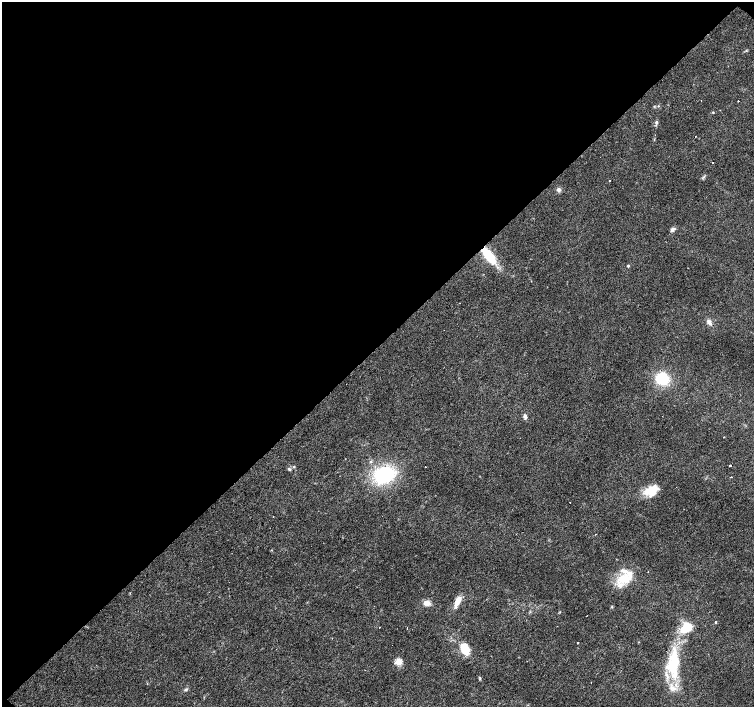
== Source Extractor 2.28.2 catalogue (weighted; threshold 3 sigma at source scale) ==
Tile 2 of 4 x 4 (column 2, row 1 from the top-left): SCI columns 1505-3008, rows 4383-5791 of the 6018 x 6012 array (HDU 1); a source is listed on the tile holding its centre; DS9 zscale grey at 2 x 2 block average (1 PNG px = mean of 2 x 2 image px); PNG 756 x 709 px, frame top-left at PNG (2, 2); no overlay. Shown black and unused: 49% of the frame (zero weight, under 3 of 4 exposures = <1% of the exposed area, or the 3 px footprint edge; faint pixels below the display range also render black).
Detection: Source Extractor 2.28.2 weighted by HDU 2 'WHT'; one run over the whole footprint, this tile lists its part. Background 0.0142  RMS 0.0028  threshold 0.0128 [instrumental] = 3 sigma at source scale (4.5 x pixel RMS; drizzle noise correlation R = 1.50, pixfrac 1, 0.0396/0.0396 arcsec/px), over >= 5 px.
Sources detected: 45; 1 inside a brighter object's white glare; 4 cosmic-ray / hot-pixel residue — not listed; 3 inside a brighter listed object's ellipse — not listed separately; the other 37 listed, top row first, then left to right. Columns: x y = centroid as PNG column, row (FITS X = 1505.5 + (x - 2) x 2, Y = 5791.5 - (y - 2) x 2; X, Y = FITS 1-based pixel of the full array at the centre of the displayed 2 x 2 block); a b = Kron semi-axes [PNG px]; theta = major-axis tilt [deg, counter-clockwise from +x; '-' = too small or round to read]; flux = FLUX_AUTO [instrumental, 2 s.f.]
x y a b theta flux
738 101 2 2 - 1.2
658 106 3 2 - 0.49
713 112 3 2 - 0.44
656 122 5 4 - 1.3
695 136 2 2 - 0.67
713 163 2 2 - 2.5
610 180 2 2 - 1
559 189 6 5 - 1.9
672 229 6 4 45 2.3
488 255 15 8 -51 21
628 266 3 3 - 0.84
709 322 8 4 -52 2.5
662 379 11 9 -39 26
525 416 6 4 -75 2
662 416 2 2 - 0.28
724 437 2 2 - 0.24
730 465 2 2 - 0.78
294 467 3 3 - 0.55
289 469 5 3 - 0.92
384 475 18 13 23 55
731 477 2 2 - 0.7
650 491 15 11 19 12
570 502 2 2 - 0.7
273 516 2 2 - 0.22
624 578 18 12 15 17
457 601 16 6 63 6.1
427 603 9 6 -15 4.1
612 607 4 2 - 0.53
716 622 2 2 - 2
379 628 2 2 - 0.35
686 628 13 8 32 15
578 643 2 2 - 0.83
465 649 12 8 -64 13
398 662 3 3 - 30
674 664 32 14 85 38
480 678 5 3 - 0.7
186 689 5 3 - 1
Overlapping masked pixels (flux is a lower limit): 1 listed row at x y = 488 255
Diffuse or blended objects may show on this block-average render without a row.